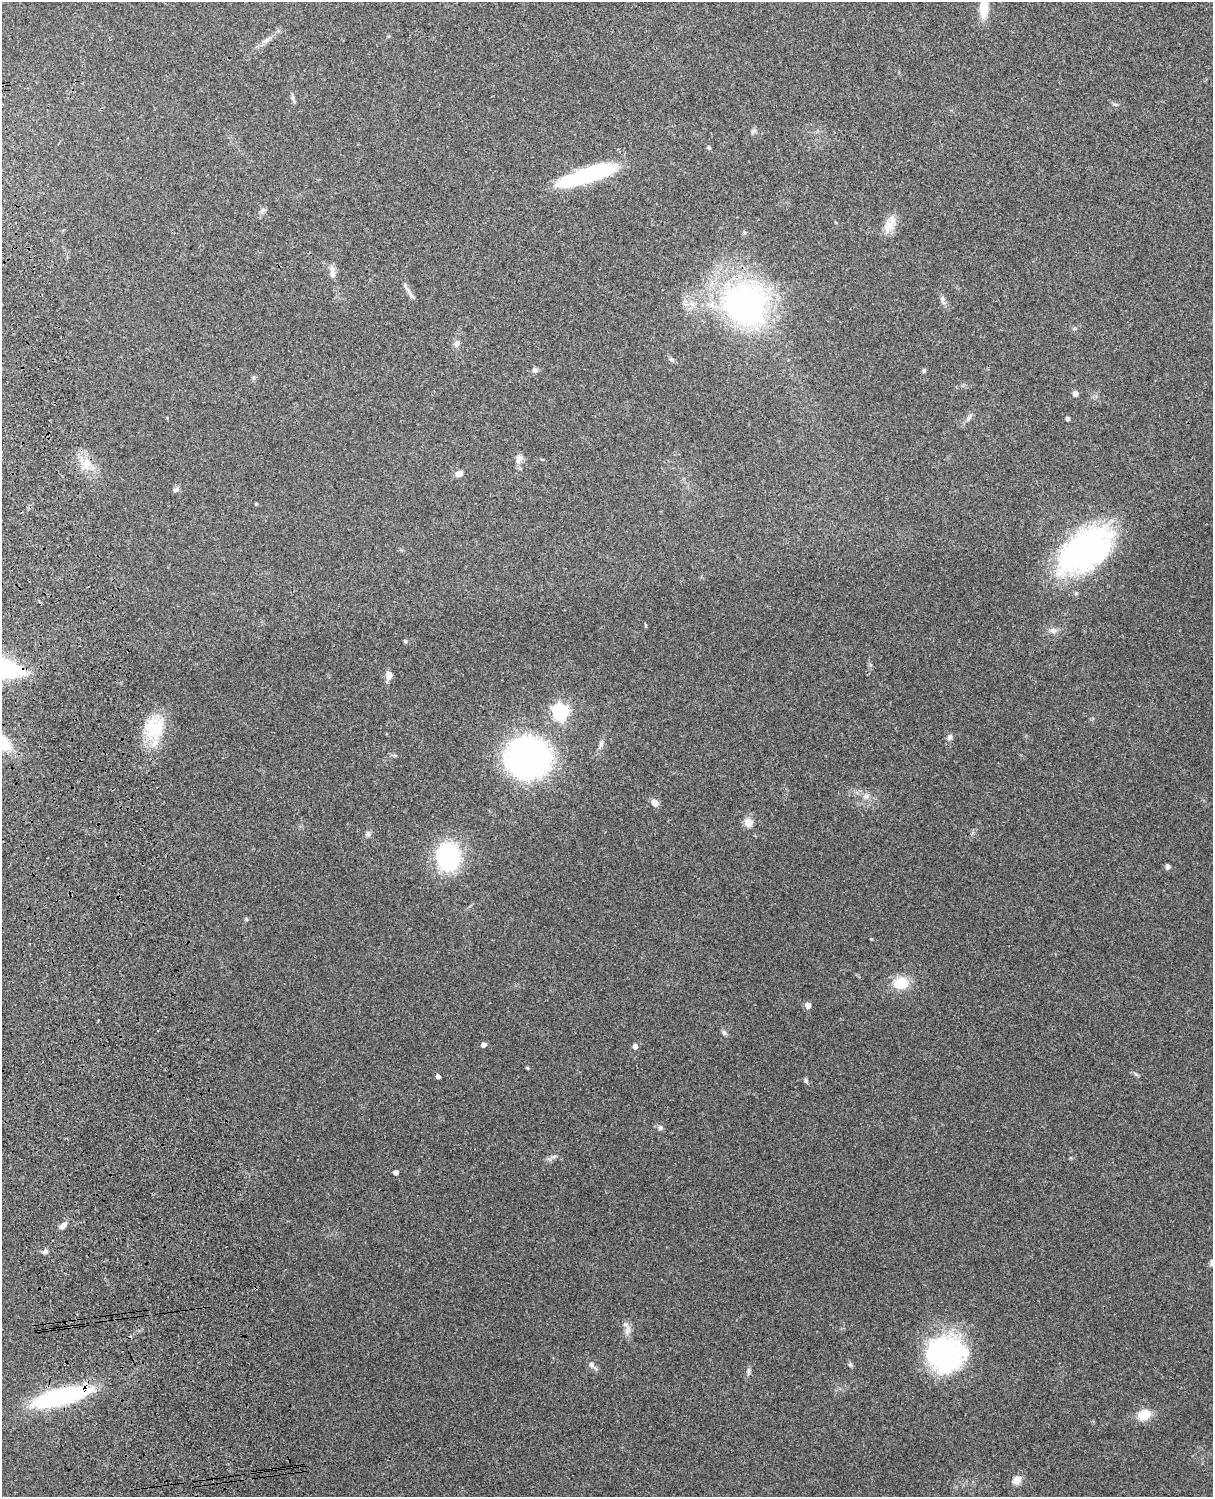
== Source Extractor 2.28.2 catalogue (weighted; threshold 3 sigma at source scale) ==
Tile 7 of 4 x 3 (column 3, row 2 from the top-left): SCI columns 2544-3754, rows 1660-3154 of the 5087 x 4927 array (HDU 1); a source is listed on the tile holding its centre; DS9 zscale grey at full resolution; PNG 1215 x 1499 px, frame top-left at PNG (2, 2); no overlay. Shown black and unused: <1% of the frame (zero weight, under 3 of 4 exposures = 6% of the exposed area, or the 3 px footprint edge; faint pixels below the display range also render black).
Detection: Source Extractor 2.28.2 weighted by HDU 2 'WHT'; one run over the whole footprint, this tile lists its part. Background 0.233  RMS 0.0086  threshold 0.0387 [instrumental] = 3 sigma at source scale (4.5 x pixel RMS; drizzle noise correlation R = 1.50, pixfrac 1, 0.05/0.05 arcsec/px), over >= 5 px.
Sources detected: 63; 1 inside a brighter object's white glare — not listed; the other 62 listed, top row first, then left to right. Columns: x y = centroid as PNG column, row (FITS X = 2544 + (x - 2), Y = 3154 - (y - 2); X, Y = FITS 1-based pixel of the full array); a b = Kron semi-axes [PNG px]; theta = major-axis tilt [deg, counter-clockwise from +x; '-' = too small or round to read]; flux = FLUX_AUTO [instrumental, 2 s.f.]
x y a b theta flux
984 9 19 9 86 18
266 40 12 6 32 3.7
293 98 12 5 -67 2.3
1115 104 7 4 -19 1.3
709 147 6 5 - 1.2
588 175 62 14 17 84
262 210 10 5 38 2.4
888 227 24 12 74 11
744 232 6 3 -72 1.1
332 274 14 8 -86 5.1
411 295 12 3 -58 2.7
943 299 9 6 -74 2.6
744 304 26 23 -27 400
457 344 9 7 75 3.3
671 360 8 5 -48 1.9
534 370 9 7 15 2.8
924 370 6 5 - 1.3
1075 394 5 5 - 5.4
968 418 11 6 56 3.2
1067 418 4 3 - 2.4
519 458 13 8 71 4.8
86 464 17 10 -87 12
459 474 8 7 - 5.2
175 490 8 5 28 2.3
256 504 4 4 - 0.92
1086 550 59 34 38 200
1053 630 10 7 -9 3.6
405 641 5 5 - 1.3
2 668 30 12 -11 140
389 675 10 8 -84 5.4
560 712 7 6 - 240
155 728 33 24 67 36
950 737 9 6 51 2.5
601 743 11 5 81 3.3
528 758 31 28 -7 320
866 796 9 6 0 3.5
655 803 9 7 -50 5.5
748 823 5 5 - 28
368 834 7 7 - 2.2
448 857 20 17 90 130
1167 866 5 4 - 3
246 919 5 4 - 1
901 983 18 15 8 19
808 1005 5 5 - 6.9
724 1033 8 5 -62 2
483 1045 5 4 - 3.5
635 1046 5 5 - 3.7
1136 1074 8 3 -45 1.3
438 1076 4 4 - 2.8
806 1081 7 4 -64 1.6
660 1128 7 6 - 2.5
395 1172 4 4 - 3.2
63 1226 11 6 43 4.4
45 1251 7 6 - 2.5
627 1330 16 5 72 4.2
944 1355 38 37 - 150
591 1364 8 6 -37 2.9
850 1365 6 5 - 1.6
749 1372 11 4 88 2.1
61 1397 50 12 14 170
1144 1415 15 12 16 15
1017 1480 13 9 39 6.2
Overlapping masked pixels (flux is a lower limit): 2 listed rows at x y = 2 668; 61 1397
Isophote crosses this tile's border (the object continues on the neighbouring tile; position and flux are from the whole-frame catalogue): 2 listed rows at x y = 984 9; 2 668
Unlisted compact peaks at least as high as the median listed source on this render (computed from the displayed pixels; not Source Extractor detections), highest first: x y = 527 1068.